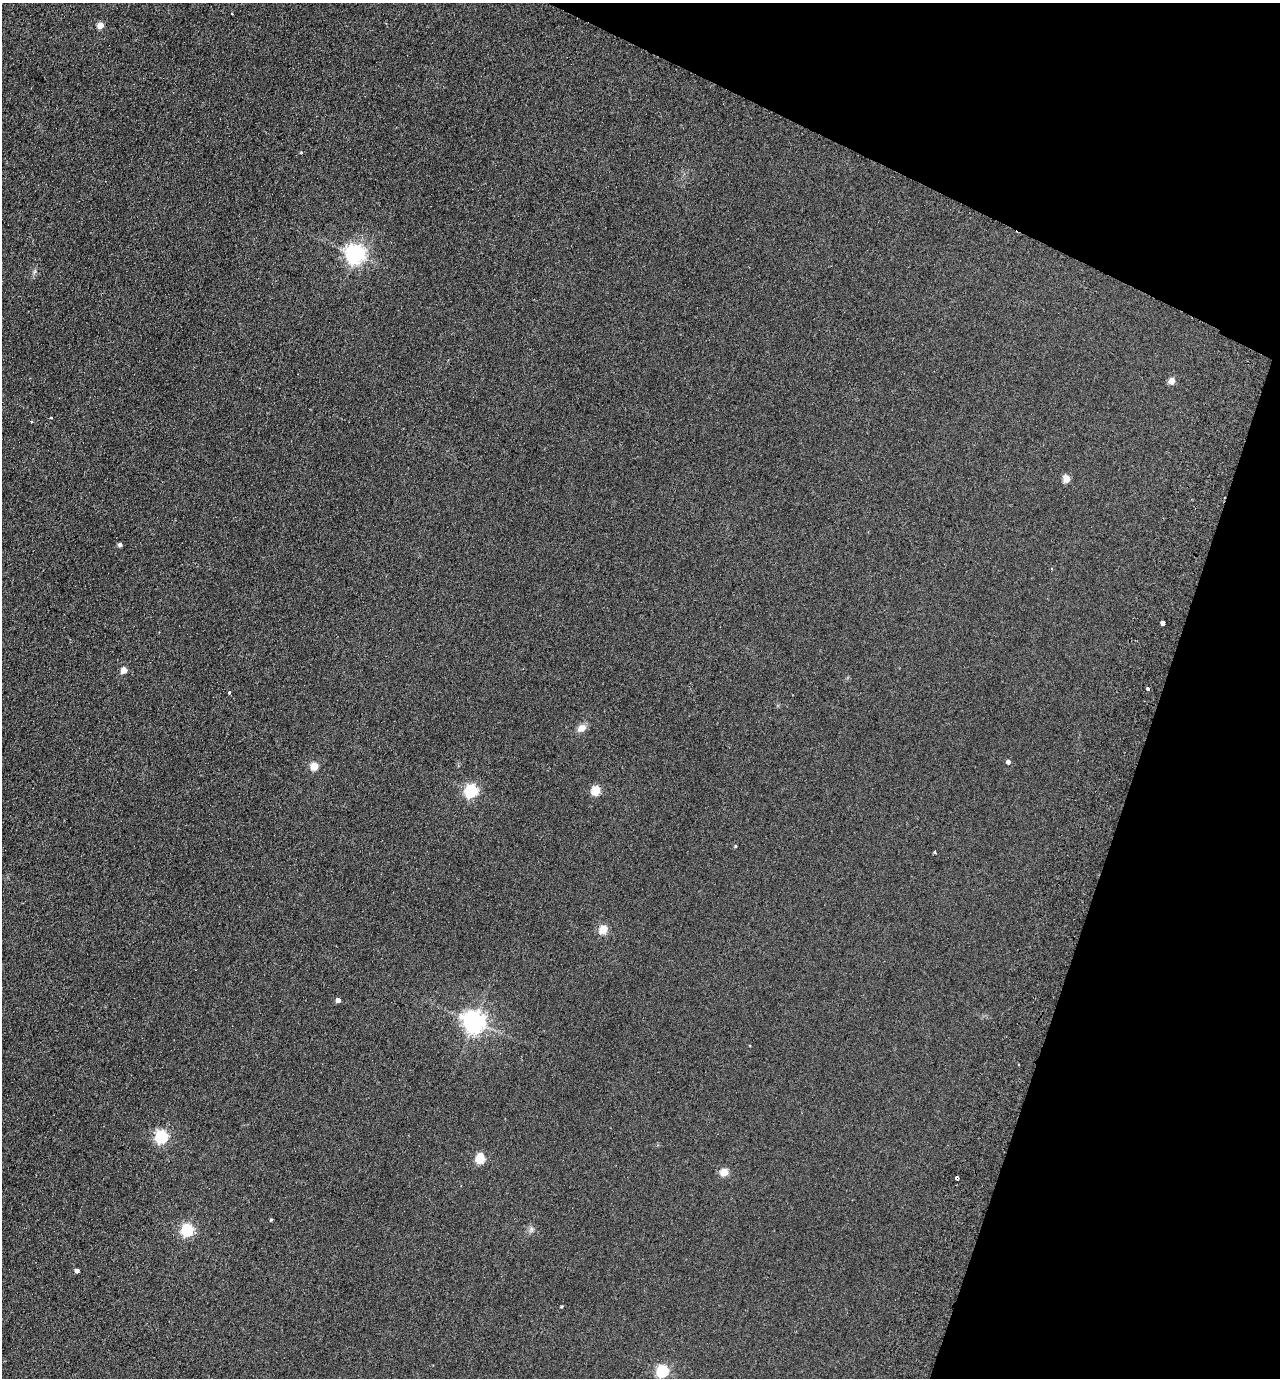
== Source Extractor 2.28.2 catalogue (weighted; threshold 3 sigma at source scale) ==
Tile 8 of 4 x 4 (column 4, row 2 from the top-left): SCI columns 4028-5305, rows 2780-4155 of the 5630 x 5558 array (HDU 1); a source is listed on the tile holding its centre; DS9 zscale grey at full resolution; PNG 1282 x 1380 px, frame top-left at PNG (2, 3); no overlay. Shown black and unused: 18% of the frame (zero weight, under 2 of 3 exposures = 3% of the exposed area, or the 3 px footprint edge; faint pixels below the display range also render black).
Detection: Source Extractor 2.28.2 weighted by HDU 2 'WHT'; one run over the whole footprint, this tile lists its part. Background 0.116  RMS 0.012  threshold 0.0549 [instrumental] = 3 sigma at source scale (4.5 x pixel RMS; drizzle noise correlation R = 1.50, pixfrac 1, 0.05/0.05 arcsec/px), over >= 5 px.
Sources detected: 32; all 32 listed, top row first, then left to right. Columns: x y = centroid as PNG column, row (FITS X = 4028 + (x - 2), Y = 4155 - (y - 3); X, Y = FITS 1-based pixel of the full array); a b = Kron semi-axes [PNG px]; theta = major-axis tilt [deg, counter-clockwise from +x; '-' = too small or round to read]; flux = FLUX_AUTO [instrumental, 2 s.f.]
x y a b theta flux
232 13 3 2 - 1.4
100 25 5 4 - 17
355 254 7 7 - 630
1172 381 5 5 - 15
51 418 3 3 - 1.3
1066 478 5 5 - 24
120 545 4 4 - 3.8
1051 568 3 3 - 3.1
1162 623 4 3 - 45
124 670 5 4 - 18
1148 689 4 3 - 2.7
229 693 4 3 - 1.3
582 728 10 8 32 8.7
1008 762 4 4 - 4.5
314 766 5 5 - 36
596 790 5 5 - 54
471 791 6 6 - 190
735 846 4 4 - 1.2
935 852 3 3 - 1.9
603 929 5 5 - 50
338 1000 4 4 - 6
474 1021 7 7 - 880
162 1136 6 5 - 200
480 1158 6 5 - 60
724 1172 5 5 - 33
957 1178 3 3 - 78
271 1220 4 3 - 1.5
531 1229 7 4 -89 2.7
187 1230 6 5 - 160
77 1270 4 4 - 4.5
562 1306 4 2 - 1.2
662 1371 6 5 - 150
Overlapping masked pixels (flux is a lower limit): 1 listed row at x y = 957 1178